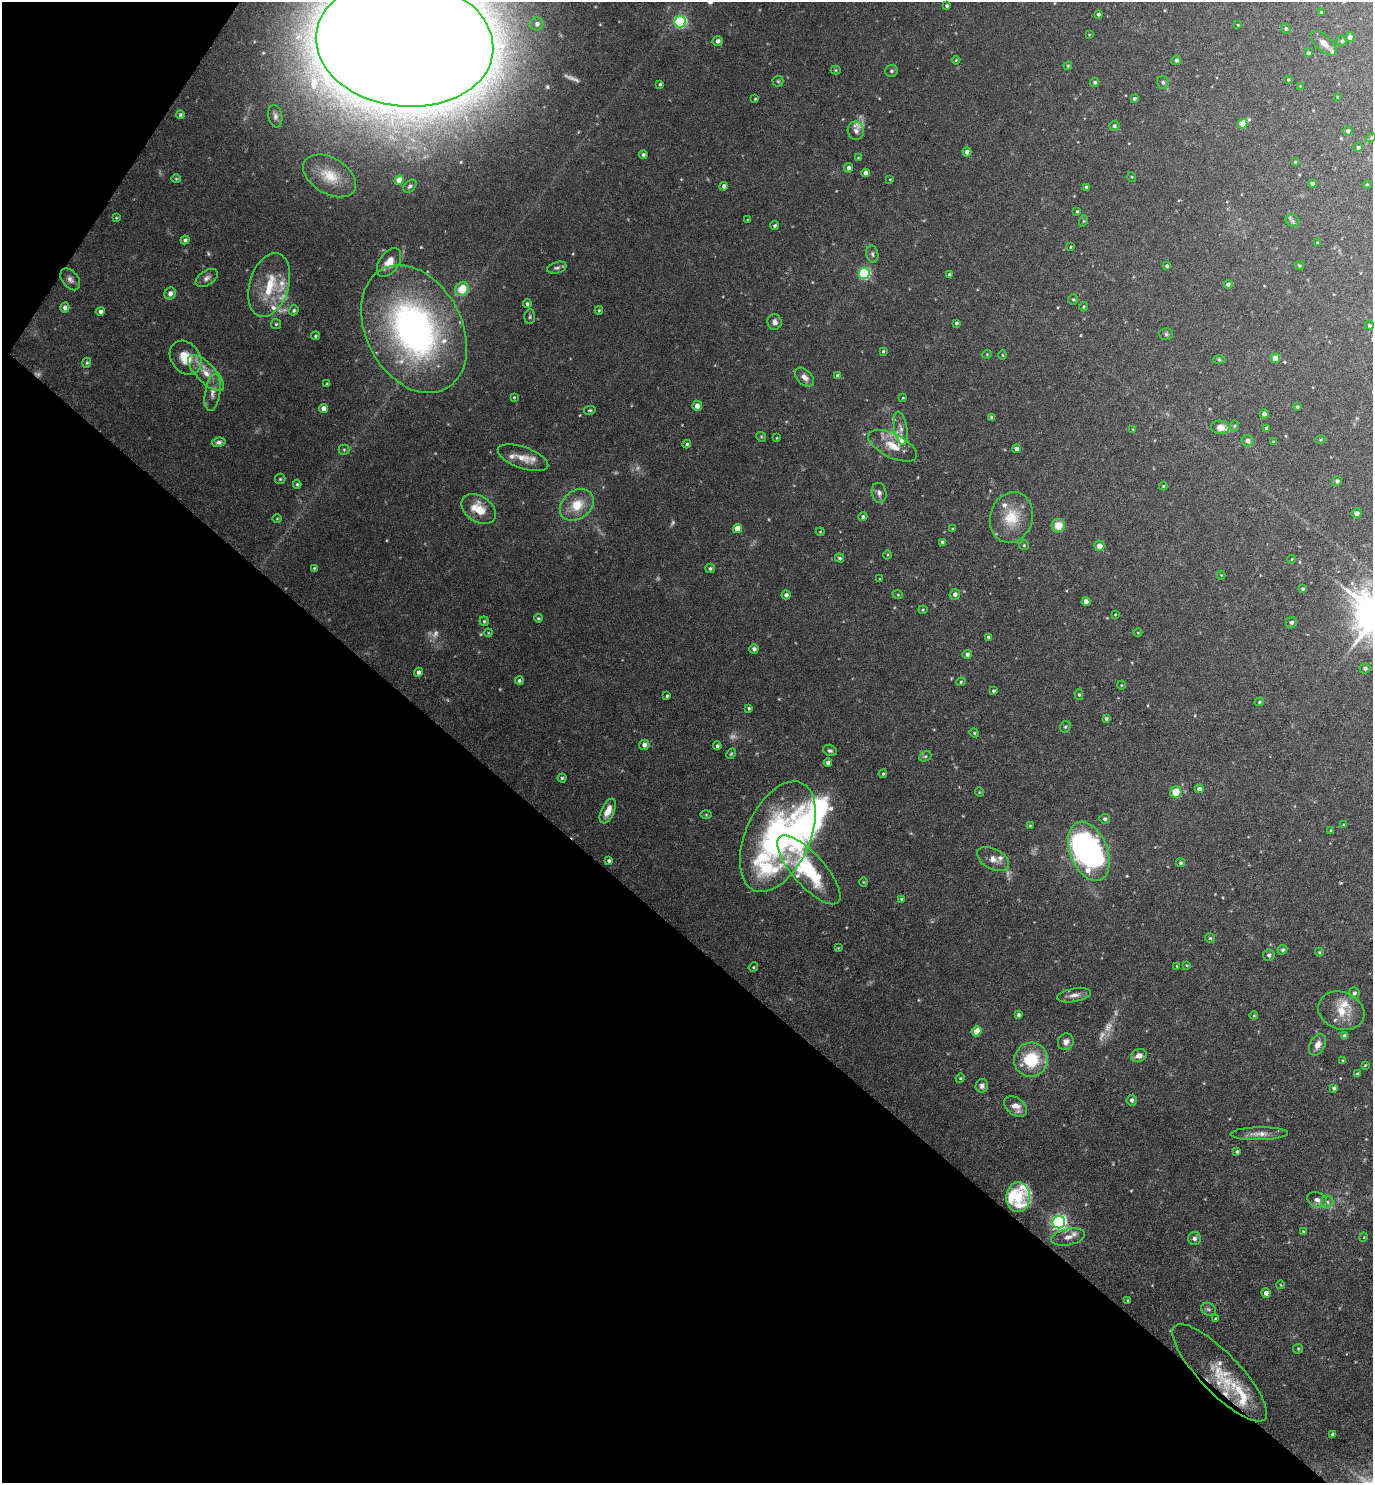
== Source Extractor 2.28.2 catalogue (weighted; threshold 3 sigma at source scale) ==
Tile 9 of 4 x 4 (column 1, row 3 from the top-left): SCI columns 296-1666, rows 1484-2964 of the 5933 x 5928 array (HDU 1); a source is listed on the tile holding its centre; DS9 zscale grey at full resolution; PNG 1375 x 1485 px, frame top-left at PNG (2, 2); each listed source drawn as its Kron ellipse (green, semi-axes under 4 px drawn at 4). Shown black and unused: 39% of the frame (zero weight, under 4 of 8 exposures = <1% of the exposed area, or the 3 px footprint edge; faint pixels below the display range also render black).
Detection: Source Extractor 2.28.2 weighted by HDU 2 'WHT'; one run over the whole footprint, this tile lists its part. Background 0.043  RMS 0.0022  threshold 0.00918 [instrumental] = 3 sigma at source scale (4.09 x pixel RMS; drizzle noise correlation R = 1.36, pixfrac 0.8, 0.05/0.05 arcsec/px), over >= 5 px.
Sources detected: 292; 18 too faint to see at this stretch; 1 inside a brighter object's white glare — neither listed nor drawn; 25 inside a brighter listed object's ellipse — not listed separately; the other 248 listed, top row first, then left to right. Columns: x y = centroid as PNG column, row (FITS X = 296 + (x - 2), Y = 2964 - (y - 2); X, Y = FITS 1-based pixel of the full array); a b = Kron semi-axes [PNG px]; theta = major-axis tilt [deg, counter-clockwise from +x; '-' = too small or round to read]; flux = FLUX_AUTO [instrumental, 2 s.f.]
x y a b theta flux
947 6 4 3 - 0.35
1321 12 3 3 - 0.24
1098 14 4 3 - 0.43
680 22 6 5 - 29
537 24 6 6 - 0.86
1238 25 3 3 - 0.16
1286 29 5 4 - 0.35
1089 35 3 3 - 0.16
1350 37 5 4 - 0.93
718 41 5 4 - 0.68
1342 41 5 5 - 0.41
405 43 89 63 -7 3500
1324 43 16 8 -43 1.9
1308 53 4 3 - 0.37
956 60 4 3 - 0.17
1176 60 5 4 - 0.51
1068 66 4 4 - 0.19
836 70 5 4 - 0.22
891 71 6 6 - 0.39
1288 80 4 3 - 0.22
778 81 5 5 - 0.3
1095 82 4 4 - 0.32
1163 82 6 5 - 0.44
660 84 4 4 - 0.37
1300 86 3 3 - 0.12
1337 97 4 4 - 0.22
755 99 4 4 - 0.22
1134 99 4 4 - 0.35
180 115 4 4 - 0.33
275 116 11 7 -80 0.84
1243 124 5 4 - 4.3
1114 126 5 5 - 0.48
856 131 9 8 - 0.83
1348 131 4 4 - 0.53
1371 138 5 4 - 0.27
1358 147 5 4 - 0.44
967 152 4 4 - 1.1
643 155 4 4 - 0.38
858 158 3 3 - 0.18
1295 162 4 4 - 0.23
848 168 5 4 - 0.6
866 173 4 4 - 1.1
330 176 29 18 -30 5.4
1132 177 5 3 - 0.17
176 179 5 4 - 0.23
890 179 3 3 - 0.16
399 180 4 4 - 3.3
1313 184 4 4 - 1.1
1367 185 4 3 - 0.19
410 186 8 5 44 0.49
724 186 4 4 - 0.79
1086 187 4 3 - 0.48
1077 211 3 3 - 0.25
116 218 3 3 - 0.19
747 220 3 2 - 0.14
1083 221 6 3 71 0.23
1293 221 7 6 - 0.51
775 225 4 3 - 0.36
185 240 4 4 - 0.46
1317 243 3 3 - 0.26
1070 247 4 3 - 0.16
872 254 8 6 -80 0.53
389 263 16 9 55 2.9
1167 266 4 3 - 0.44
1299 266 4 3 - 0.27
557 268 10 5 16 0.52
864 273 5 5 - 23
949 275 4 3 - 0.37
207 278 12 7 33 0.9
70 279 12 8 -52 0.94
1228 284 4 4 - 0.56
269 285 33 19 74 8.1
462 289 7 6 - 4.5
170 293 6 5 - 0.98
1073 299 5 4 - 0.28
527 304 4 4 - 0.42
1084 307 5 4 - 0.25
65 308 5 4 - 0.71
294 310 5 4 - 0.35
599 310 4 3 - 0.23
100 311 5 4 - 0.65
530 317 7 5 87 0.42
775 322 8 7 - 0.96
956 323 4 3 - 0.35
276 324 5 5 - 0.28
1369 325 4 4 - 0.41
414 329 68 47 -62 81
1166 334 7 6 - 0.43
315 336 4 4 - 0.31
883 351 4 3 - 0.25
987 354 4 4 - 0.2
1002 355 4 3 - 0.2
186 358 18 14 -52 4.3
1275 358 5 4 - 3.3
1219 360 6 4 -2 0.3
87 363 5 4 - 0.29
206 373 23 9 -45 3.2
838 376 4 4 - 0.8
805 377 11 7 -45 1.2
327 384 3 3 - 0.19
213 392 19 7 80 1.6
514 397 4 3 - 0.2
903 398 4 3 - 0.18
697 406 5 5 - 1.3
1297 407 4 4 - 0.29
324 408 4 4 - 1.7
590 410 6 4 13 0.31
1264 414 4 4 - 0.71
992 417 4 3 - 0.44
1234 426 5 5 - 0.29
1220 427 9 7 -7 1.8
901 428 17 6 -81 1.2
1267 428 4 4 - 0.42
1133 429 3 3 - 0.15
761 437 5 4 - 0.25
776 438 4 2 - 0.13
1320 440 5 3 - 0.24
1248 441 6 5 - 1.1
219 442 7 4 11 0.54
1273 442 4 3 - 0.27
687 444 4 4 - 0.33
893 446 26 12 -26 3.9
1016 449 4 4 - 1.3
344 450 5 5 - 0.3
523 458 26 10 -20 3.1
280 479 5 5 - 0.3
1337 481 5 5 - 0.57
297 484 4 3 - 0.31
1163 486 4 4 - 0.2
879 493 10 7 -77 0.85
577 505 18 14 39 4.6
479 509 19 12 -34 4.4
1356 513 5 5 - 0.77
863 517 4 4 - 0.4
1011 517 26 21 73 6.5
277 519 5 3 - 0.18
1058 526 7 6 - 3.5
737 529 4 4 - 2.9
953 529 4 3 - 0.21
820 532 4 4 - 0.21
942 542 4 4 - 0.46
1024 545 5 5 - 0.28
1099 546 5 5 - 1.5
887 555 4 3 - 0.2
839 558 5 4 - 0.38
1292 559 4 3 - 0.14
314 568 4 4 - 0.22
710 568 5 4 - 0.36
1221 575 4 4 - 0.18
879 579 4 2 - 0.14
1303 589 4 4 - 0.34
955 594 5 5 - 0.83
786 595 4 4 - 0.58
898 595 5 3 - 0.2
1086 601 4 4 - 1.3
923 610 4 4 - 0.22
1115 614 3 3 - 0.16
538 618 4 3 - 0.25
484 621 4 4 - 0.29
1291 623 6 5 - 0.55
488 633 4 3 - 0.16
1138 633 4 3 - 0.15
988 637 4 3 - 0.36
754 649 5 4 - 0.6
967 654 4 4 - 0.67
1365 668 5 5 - 0.46
418 672 4 4 - 0.66
519 680 4 4 - 0.41
961 682 5 4 - 0.25
1121 685 4 3 - 0.15
993 691 4 3 - 0.33
1079 695 5 4 - 0.31
667 696 3 3 - 0.27
1259 702 5 4 - 0.28
749 708 3 3 - 0.27
1106 719 4 4 - 0.34
1065 727 6 5 - 0.35
974 733 5 4 - 0.22
644 745 5 5 - 0.8
717 746 4 4 - 0.4
830 751 7 5 -21 0.46
731 754 6 4 62 0.27
925 756 6 4 28 0.36
828 763 4 4 - 0.62
883 774 4 3 - 0.24
562 778 4 4 - 0.27
1199 789 4 4 - 0.72
979 792 5 3 - 0.17
1176 792 5 5 - 4.4
608 811 13 6 65 2.4
706 815 6 4 0 0.22
1105 819 5 5 - 0.46
1344 825 3 3 - 0.21
1030 826 3 3 - 0.2
1330 831 3 3 - 0.22
778 837 59 32 66 47
1089 851 31 18 -68 54
993 859 17 10 -28 1.7
609 861 4 4 - 0.42
1180 863 4 4 - 0.35
809 870 44 16 -48 19
863 882 5 3 - 0.16
901 899 4 4 - 0.23
1210 938 5 5 - 0.29
838 948 4 3 - 0.19
1282 950 5 4 - 0.38
1319 952 4 4 - 0.2
1269 955 5 5 - 0.61
1186 965 3 3 - 0.16
1177 966 3 3 - 0.18
753 967 5 4 - 0.23
1354 993 6 5 - 0.6
1074 995 17 6 10 1.3
1341 1011 24 18 -21 4.6
1018 1015 4 4 - 0.44
1254 1015 4 4 - 0.2
977 1031 5 4 - 2.3
1344 1036 4 4 - 0.67
1066 1042 8 7 - 1.1
1317 1045 11 7 63 1.5
1139 1056 8 6 17 1.4
1031 1060 17 17 - 10
1343 1061 4 3 - 0.23
1365 1065 3 2 - 0.19
1358 1074 4 3 - 0.4
960 1078 5 4 - 0.24
982 1086 7 6 - 0.79
1334 1088 4 4 - 0.53
1132 1100 5 5 - 0.62
1016 1107 13 8 -37 1.8
1259 1134 29 6 1 1.8
1237 1152 3 3 - 0.3
1018 1197 15 12 87 3.7
1317 1200 10 7 -23 1
1327 1202 6 6 - 0.52
1059 1222 6 6 - 60
1303 1232 4 3 - 0.24
1068 1237 17 8 11 1.5
1364 1237 5 3 - 0.14
1194 1238 6 6 - 0.61
1281 1285 4 3 - 0.15
1266 1293 4 4 - 1
1128 1300 3 3 - 0.19
1208 1309 8 6 -29 0.43
1215 1319 3 3 - 0.23
1298 1349 5 4 - 0.25
1220 1373 65 20 -46 8.6
1333 1434 4 3 - 0.45
Overlapping masked pixels (flux is a lower limit): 1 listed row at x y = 1220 1373
Isophote crosses this tile's border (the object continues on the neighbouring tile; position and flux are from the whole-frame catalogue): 1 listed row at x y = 405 43